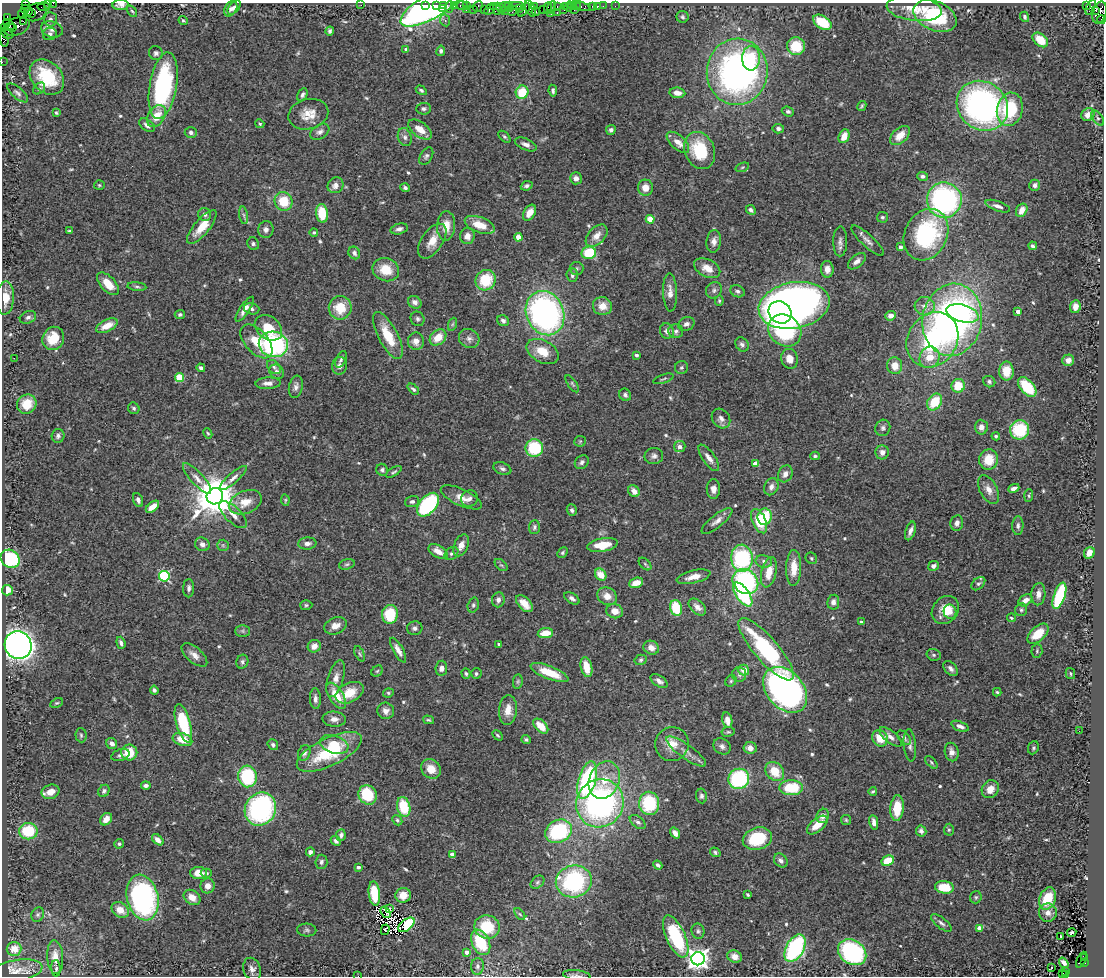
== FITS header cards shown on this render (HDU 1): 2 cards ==
NAXIS1  =                 1102
NAXIS2  =                  974

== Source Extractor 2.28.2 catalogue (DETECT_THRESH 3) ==
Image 1102 x 974 px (HDU 1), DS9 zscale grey, 1 PNG px = 1 image px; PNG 1106 x 978 px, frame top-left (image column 1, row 974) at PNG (2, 3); each listed source drawn as its Kron ellipse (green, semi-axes under 4 px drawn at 4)
Background 1.24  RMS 0.041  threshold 0.122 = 3 sigma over >= 5 px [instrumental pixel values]
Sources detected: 571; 2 with non-positive FLUX_AUTO (blend fragments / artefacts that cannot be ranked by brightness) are neither listed nor drawn; of the other 569, the 500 brightest by FLUX_AUTO listed and drawn (69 fainter detections omitted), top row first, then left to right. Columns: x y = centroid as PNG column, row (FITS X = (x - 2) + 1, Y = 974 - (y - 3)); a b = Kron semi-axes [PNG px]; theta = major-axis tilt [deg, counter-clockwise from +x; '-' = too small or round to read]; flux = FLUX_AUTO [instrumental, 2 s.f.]
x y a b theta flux
47 3 4 2 - 58
53 3 2 2 - 16
25 4 3 3 - 79
121 5 8 5 4 11
361 5 2 2 - 8.7
425 5 3 3 - 130
437 5 3 2 - 160
444 5 3 2 - 80
432 6 35 12 30 880
454 6 3 2 - 83
462 6 6 3 -2 140
466 6 4 3 - 49
478 6 5 4 - 110
505 6 6 3 -8 180
516 6 8 2 2 270
534 6 3 3 - 220
557 6 3 2 - 82
566 6 3 3 - 170
573 6 2 2 - 47
577 6 3 2 - 90
581 6 10 3 -15 150
592 6 3 3 - 110
603 6 2 2 - 33
615 6 2 2 - 13
1086 6 3 2 - 100
44 7 6 3 -3 160
234 7 8 5 51 9.3
449 7 6 2 72 140
493 7 3 2 - 54
509 7 5 3 - 180
551 7 7 3 69 230
569 7 5 3 - 120
597 7 3 3 - 100
1091 7 8 3 66 88
501 8 5 2 - 86
548 8 6 2 86 130
25 9 4 3 - 300
231 9 8 5 58 9.1
443 9 3 3 - 26
489 9 6 4 49 190
497 9 6 4 -89 230
520 9 3 3 - 320
530 9 8 4 -66 350
543 9 2 2 - 50
563 9 3 2 - 90
914 9 27 12 -7 49
466 10 3 2 - 73
474 10 3 3 - 250
484 10 4 2 - 120
524 10 8 4 52 270
574 10 2 2 - 420
1096 10 3 3 - 260
29 11 4 3 - 760
132 11 6 3 -53 3.7
505 11 4 2 - 110
513 11 6 2 45 100
35 12 12 8 22 710
536 12 4 3 - 85
1100 12 11 7 74 1400
551 13 3 3 - 240
557 13 3 2 - 200
23 14 5 3 - 47
31 14 4 2 - 650
935 16 22 14 -24 180
682 17 6 6 - 5.4
1025 17 5 4 - 5.3
7 18 3 3 - 120
50 19 7 6 - 9.4
1101 19 4 3 - 150
183 20 5 3 - 3.9
445 20 6 5 - 5.3
23 21 2 2 - 25
822 22 10 6 -32 92
9 24 6 3 -39 890
17 27 14 8 21 750
5 28 4 3 - 33
12 28 3 2 - 460
52 29 11 8 -19 16
330 31 4 4 - 5.6
7 34 6 3 -27 620
50 34 7 6 - 7.1
4 39 8 4 -78 220
1040 40 9 6 -41 55
796 46 9 9 - 86
406 49 4 3 - 8.2
441 51 5 4 - 6.2
156 53 7 7 - 8.1
751 58 12 9 90 95
2 62 2 2 - 26
737 72 33 30 85 980
47 77 20 15 -47 130
163 86 34 13 80 400
39 88 7 5 45 4.8
421 90 6 4 -32 5.2
553 91 6 4 -81 6.2
522 92 7 6 - 80
18 93 13 5 -40 8.9
677 93 8 5 -7 21
302 95 7 4 63 7.7
862 106 5 3 - 3.8
982 106 27 23 -37 840
424 109 7 5 4 6.3
1010 109 17 13 76 160
788 111 6 5 - 6.5
56 113 3 3 - 3.8
308 114 20 15 14 44
1088 115 7 6 - 27
156 116 12 8 57 46
1098 118 9 5 -54 6.9
260 124 5 4 - 4
147 125 9 5 -35 12
420 129 13 7 -36 33
778 129 6 4 -6 7
611 130 5 4 - 7.3
320 132 10 7 32 11
191 133 6 5 - 8
900 135 12 7 43 39
844 136 7 5 65 33
405 137 9 7 -71 11
504 137 7 4 -44 4.6
678 142 14 7 -42 23
526 144 12 5 -23 12
700 150 19 15 -67 130
426 156 9 6 58 7.2
742 167 7 4 20 3.9
923 176 5 4 - 9.2
576 178 6 5 - 14
99 185 5 4 - 3.8
335 185 8 7 - 17
1035 185 5 5 - 8.8
527 186 6 4 23 7
405 188 5 4 - 6.2
645 188 8 7 - 24
944 200 18 17 - 570
284 201 9 9 - 70
998 206 13 5 -19 11
751 210 5 4 - 8.2
1022 210 7 5 59 25
322 213 9 6 -82 80
530 213 9 5 56 25
205 214 7 6 - 9.1
244 215 9 4 -81 6.2
882 217 5 5 - 5.1
650 219 4 4 - 77
480 225 15 7 -20 51
446 226 15 9 86 38
202 227 21 7 50 50
266 229 8 7 - 13
399 229 9 5 13 10
70 231 4 3 - 3.8
314 232 4 4 - 3.7
926 235 27 21 64 300
467 236 8 7 - 19
597 236 13 8 46 25
518 237 4 4 - 36
432 241 20 10 56 39
714 241 11 7 82 17
840 241 15 7 90 13
867 241 21 6 -43 15
253 244 6 5 - 6.4
1033 246 4 4 - 5.5
900 247 4 3 - 6.2
354 253 6 5 - 11
589 253 7 6 - 98
857 261 10 6 40 13
576 268 7 6 - 6
707 268 14 8 -27 30
827 269 8 6 -86 21
386 270 13 11 -23 60
572 275 7 6 - 6.8
486 280 10 10 - 96
108 284 14 7 -46 37
137 287 9 4 -5 5.4
714 290 8 7 - 8.2
737 291 7 5 -26 7.2
670 292 19 7 -88 23
5 298 17 8 86 35
719 301 5 4 - 3.8
415 302 7 6 - 12
794 305 36 23 10 1800
602 306 10 9 - 32
925 306 10 9 - 20
1075 307 6 5 - 16
340 308 11 11 - 68
245 309 14 5 56 17
252 309 8 5 -15 8.2
780 312 12 10 -38 500
1018 312 3 3 - 21
545 313 23 18 -67 880
962 313 16 8 -16 130
180 314 5 4 - 5.8
891 316 5 5 - 18
28 317 8 6 24 7.9
418 319 7 6 - 6.7
952 320 36 29 80 1100
503 321 6 5 - 9.8
453 324 7 4 70 4.8
686 324 8 6 24 9.9
107 326 12 6 24 38
268 328 15 11 -38 59
785 330 17 15 -39 310
667 331 8 6 -68 13
676 331 7 7 - 8.6
388 335 26 9 -62 79
438 337 9 7 41 44
53 338 12 10 63 63
469 338 10 9 - 13
932 340 29 24 56 370
256 341 20 11 -48 60
416 341 8 8 - 19
273 344 14 12 -13 420
742 344 8 6 -51 8.4
543 352 17 11 -28 53
637 355 3 3 - 7.9
930 357 11 9 58 47
14 358 2 2 - 40
341 359 9 5 65 6.8
790 359 10 8 -76 23
1068 360 6 5 - 14
339 366 9 7 80 13
895 366 8 7 - 33
274 367 8 5 -47 7.5
681 367 6 6 - 5.8
201 368 4 4 - 7.8
1006 371 9 7 -89 51
277 372 8 6 -39 11
179 377 4 4 - 110
663 379 11 3 19 4.1
989 382 6 5 - 6.2
268 383 12 6 3 15
572 384 10 4 -55 5
958 386 7 6 - 60
296 387 11 7 79 12
1027 387 11 7 -48 100
413 389 6 3 -44 4.9
625 395 6 5 - 7.1
935 402 9 6 55 86
27 404 10 9 - 56
134 408 6 5 - 5.6
721 419 10 8 -53 15
981 427 7 6 - 17
883 428 8 7 - 8.5
1020 430 10 9 - 130
208 433 5 4 - 3.8
58 436 7 6 - 8.5
996 436 4 3 - 4.3
580 441 6 5 - 4.1
680 447 6 5 - 17
534 448 9 8 - 130
882 452 7 6 - 15
654 456 9 8 - 11
815 456 5 4 - 4.7
709 458 15 6 -55 20
989 460 10 9 - 59
582 462 7 6 - 8.1
755 464 4 4 - 36
502 469 9 6 -22 8.9
382 470 6 5 - 6.1
394 472 9 3 31 4.7
785 474 9 7 62 15
233 478 17 5 41 15
197 479 20 6 -48 20
771 487 9 7 65 13
1014 488 6 4 24 12
713 489 10 6 90 17
988 490 15 8 -63 23
634 491 6 5 - 22
215 496 8 8 - 10000
1029 496 6 4 86 4.1
461 497 22 8 -25 28
470 498 8 8 - 9.8
138 500 7 5 -69 8.9
285 500 6 4 -82 3.7
412 501 7 5 18 7.2
245 502 17 11 23 44
428 505 14 8 49 280
152 507 8 4 39 29
572 510 6 5 - 7.4
233 515 18 8 -44 22
765 517 8 7 - 100
717 521 19 6 38 17
759 521 13 6 -66 71
957 523 8 6 80 12
1018 526 9 5 88 8.1
534 527 7 5 87 6.6
910 531 10 4 72 13
307 543 9 6 5 14
202 544 7 6 - 12
223 545 6 5 - 4.9
461 545 11 7 66 23
602 545 15 6 9 56
438 551 10 6 -30 28
451 553 7 6 - 8
562 553 6 4 48 5.1
1089 553 6 5 - 24
742 558 13 11 -87 290
811 558 6 5 - 4.5
10 559 10 8 -39 210
764 561 8 6 -10 10
347 564 8 5 17 5.9
645 564 7 4 -46 5
501 565 7 4 -42 4.4
934 566 5 5 - 12
794 568 18 7 88 43
769 572 15 7 76 42
601 575 6 5 - 38
164 576 5 5 - 300
694 577 17 6 14 28
745 582 14 11 -42 360
636 583 7 5 19 26
978 584 8 5 42 6
189 588 9 5 89 8
7 590 5 5 - 43
743 594 14 6 -54 220
1038 594 11 7 85 17
607 596 10 8 -26 26
1059 596 14 5 71 240
572 598 8 5 -33 9.4
498 600 7 6 - 11
1025 600 8 5 32 18
833 602 7 6 - 13
524 604 10 6 -47 31
306 605 6 5 - 4.4
473 605 7 5 72 6.5
697 607 10 6 -41 16
676 608 8 6 -76 100
945 610 15 12 49 50
1021 610 6 6 - 5.5
615 611 8 7 - 24
950 612 7 6 - 13
390 614 9 8 - 97
1011 618 4 3 - 3.7
861 622 4 3 - 6.2
335 626 12 8 20 22
415 628 8 7 - 8.8
243 631 7 6 - 6.1
545 633 8 5 8 42
1038 634 12 7 42 64
121 643 6 4 -72 8.3
499 644 4 3 - 5.1
18 645 14 13 - 1500
314 646 7 6 - 19
651 648 8 6 -27 20
766 649 40 12 -49 310
398 650 14 5 -61 17
1037 651 7 5 88 5.3
360 654 8 4 -66 5.1
194 655 15 7 -40 20
934 655 7 5 -15 5.2
641 660 6 5 - 5
242 662 7 6 - 6.9
586 667 10 5 -78 49
441 668 7 6 - 11
951 668 9 5 -48 11
744 670 5 5 - 30
377 671 6 5 - 4.1
549 673 20 6 -21 68
466 674 5 4 - 4.3
476 674 5 5 - 5.9
1070 674 6 4 -76 4.1
739 675 7 7 - 7.6
336 679 19 8 73 26
518 681 7 4 83 4.6
659 681 9 5 -34 12
731 681 6 5 - 4
154 690 4 4 - 6.3
785 690 26 18 -48 1100
997 692 4 4 - 3.9
349 693 15 9 27 57
388 693 5 4 - 4.5
336 696 15 7 -58 57
315 699 10 5 -88 13
57 703 7 4 25 4.2
508 710 15 9 85 31
386 711 8 8 - 15
334 719 12 7 -4 16
429 720 5 4 - 4
727 720 8 5 -77 22
183 723 20 7 -75 160
541 726 9 5 -45 46
960 726 9 4 -21 12
1079 731 3 2 - 5.4
728 732 7 5 10 4.1
81 735 7 5 -86 5.7
498 735 6 3 -48 3.9
890 737 13 6 -39 15
880 738 8 7 - 45
904 738 8 5 -45 7.2
526 739 5 4 - 4.9
182 740 10 6 -18 46
112 743 6 5 - 13
334 744 14 9 -18 47
672 744 17 16 - 43
273 745 6 5 - 6.1
910 745 16 6 -84 14
722 746 9 7 -36 11
750 748 7 6 - 18
1033 748 6 5 - 5.3
129 752 8 8 - 57
329 752 35 14 26 170
686 752 24 7 -36 26
952 752 9 7 -78 16
304 753 8 6 67 9.3
120 755 9 5 18 8
931 762 7 4 -47 4.3
431 769 11 9 -42 35
775 771 10 8 -48 62
248 776 11 9 -83 190
739 779 10 10 - 240
587 780 19 8 73 340
604 780 19 15 66 72
146 785 5 4 - 11
791 788 11 7 2 110
990 789 9 8 - 29
104 791 6 5 - 6.9
873 791 4 3 - 4.3
50 792 9 7 21 29
368 795 10 9 - 120
701 796 7 5 -81 6.7
600 803 24 23 - 770
649 803 11 10 - 150
404 807 10 6 -76 100
897 808 13 6 85 77
260 809 17 15 60 410
823 816 7 6 - 16
106 819 7 5 49 23
397 820 5 4 - 5.2
846 820 5 5 - 4
638 822 9 5 -38 7.3
874 822 7 4 -80 14
817 825 12 6 40 37
949 830 6 5 - 4.8
28 831 9 8 - 110
558 831 14 11 28 240
921 831 6 5 - 9.8
675 833 6 4 -54 15
341 835 6 4 84 9
757 839 15 11 16 130
158 840 6 4 -44 17
336 841 5 4 - 7.5
119 844 5 4 - 5.7
310 852 4 4 - 12
715 852 5 4 - 5.3
452 855 4 4 - 22
781 861 8 6 -50 11
888 861 6 5 - 54
321 862 7 6 - 7.4
658 865 5 4 - 7.9
358 867 4 3 - 8.8
199 873 8 6 -3 33
206 873 5 4 - 5.7
574 881 18 16 12 330
537 882 8 5 42 5.3
208 886 7 7 - 19
944 887 9 6 -7 72
374 893 12 5 -83 99
403 895 7 7 - 37
748 895 4 3 - 4.5
143 897 23 15 -76 570
192 897 9 7 -35 27
976 897 6 5 - 5
1048 898 11 8 70 86
390 908 3 3 - 16
120 910 9 7 -35 34
386 912 6 2 -52 3.7
1048 913 9 9 - 16
38 914 7 6 - 5.7
520 914 7 3 -52 3.9
941 923 12 5 -38 10
406 925 9 5 38 170
487 927 13 12 - 97
979 928 4 4 - 24
307 930 9 6 -3 6.3
385 930 5 3 - 4.2
698 931 7 6 - 6.5
1072 933 4 3 - 5.2
676 936 23 9 -66 230
1061 936 3 3 - 40
481 942 13 8 -65 110
795 948 15 9 61 380
14 949 7 7 - 35
467 952 4 4 - 17
852 952 15 12 -34 370
734 956 7 6 - 18
55 957 17 8 -85 32
1085 957 3 3 - 140
698 959 7 6 - 2100
1081 960 8 4 64 180
1064 963 6 4 -53 13
1084 963 4 3 - 530
477 966 8 6 85 7.8
56 968 8 4 -86 6.3
1051 968 2 2 - 4.4
252 969 11 8 -71 14
16 971 27 10 9 34
1066 971 3 2 - 200
1062 974 4 3 - 86
577 975 14 5 -6 8.4
1065 975 3 3 - 92
358 976 2 2 - 10
At the frame edge (FLAGS 8, measured only in part): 12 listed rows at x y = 47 3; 53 3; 25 4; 121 5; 1100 12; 4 39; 2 62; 5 298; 852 952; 577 975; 1065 975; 358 976
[69 fainter detections neither listed nor drawn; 2 non-positive-flux detections neither listed nor drawn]